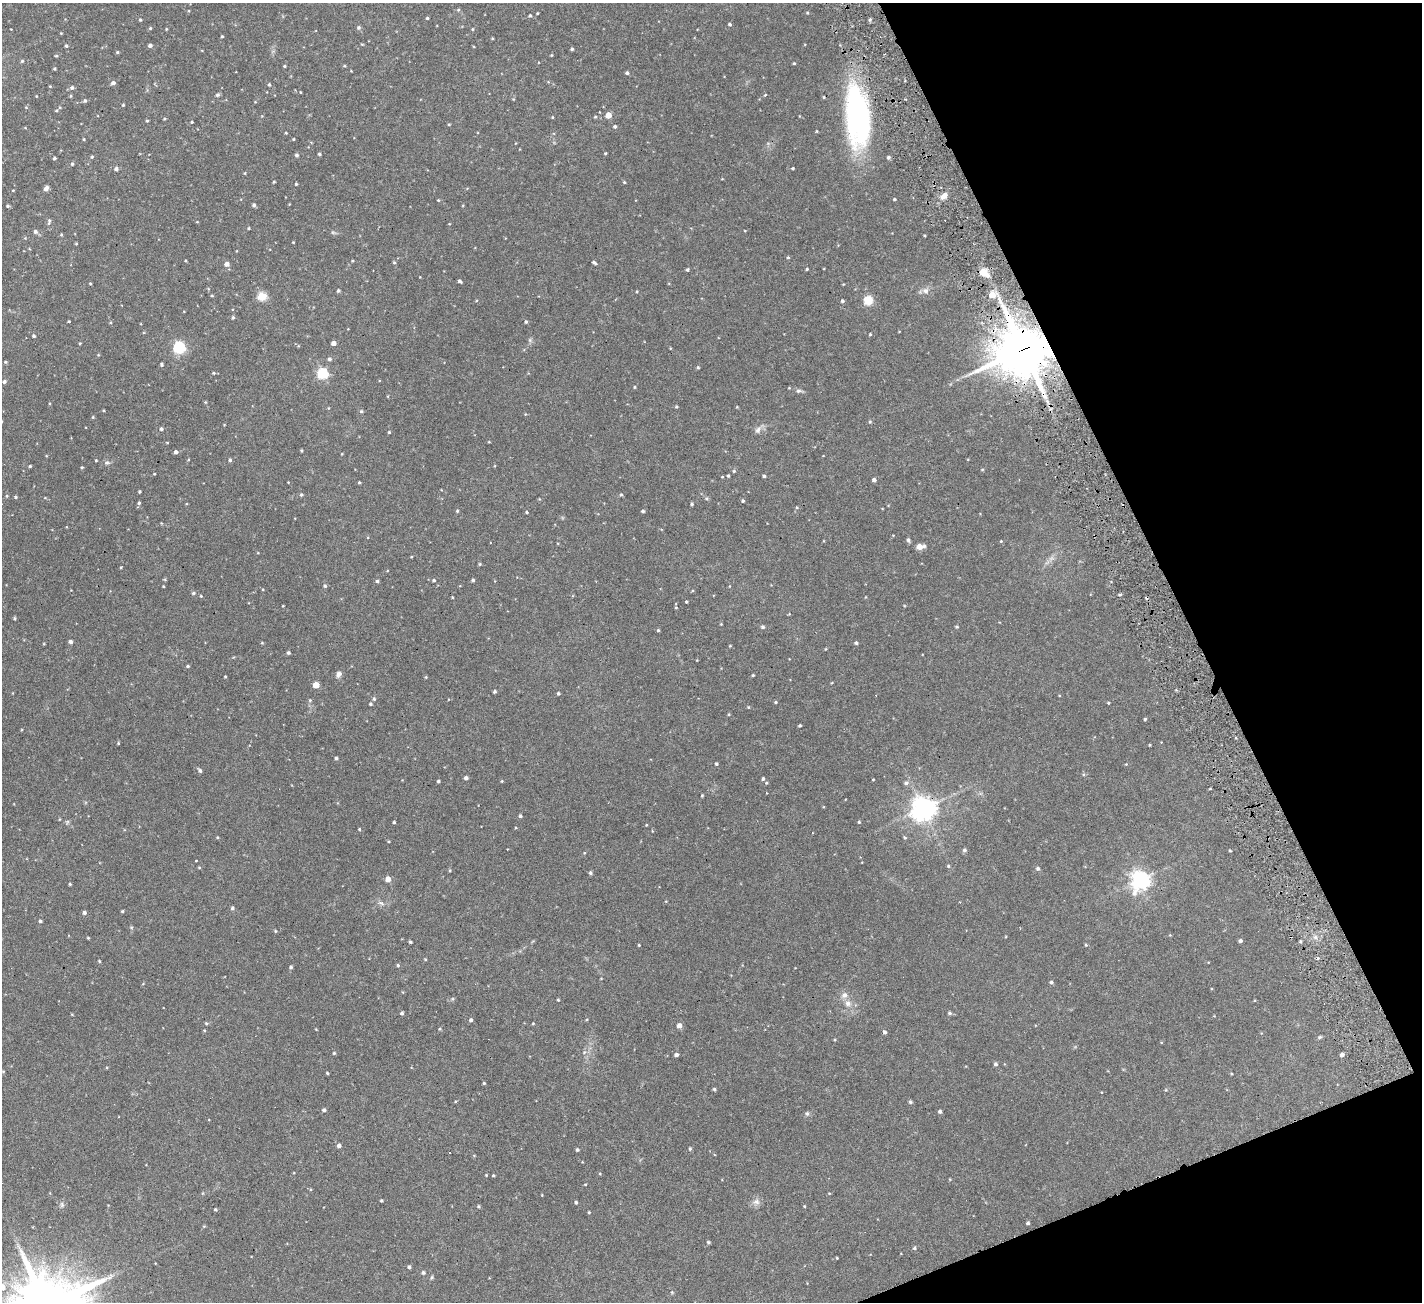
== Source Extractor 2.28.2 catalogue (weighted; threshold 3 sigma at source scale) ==
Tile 12 of 4 x 4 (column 4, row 3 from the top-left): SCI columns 4263-5682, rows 1589-2888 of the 5682 x 5642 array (HDU 1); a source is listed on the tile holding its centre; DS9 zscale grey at full resolution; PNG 1424 x 1304 px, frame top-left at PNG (2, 3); no overlay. Shown black and unused: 20% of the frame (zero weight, under 3 of 6 exposures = <1% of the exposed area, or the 3 px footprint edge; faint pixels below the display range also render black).
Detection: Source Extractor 2.28.2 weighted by HDU 2 'WHT'; one run over the whole footprint, this tile lists its part. Background 0.0983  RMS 0.0076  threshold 0.031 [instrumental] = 3 sigma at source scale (4.09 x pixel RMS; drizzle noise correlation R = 1.36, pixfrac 0.8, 0.05/0.05 arcsec/px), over >= 5 px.
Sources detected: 276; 2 cosmic-ray / hot-pixel residue — not listed; the other 274 listed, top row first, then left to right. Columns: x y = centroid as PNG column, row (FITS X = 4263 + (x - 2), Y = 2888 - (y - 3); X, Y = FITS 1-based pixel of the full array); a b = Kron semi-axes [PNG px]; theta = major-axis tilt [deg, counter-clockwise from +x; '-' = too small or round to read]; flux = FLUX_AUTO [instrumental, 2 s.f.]
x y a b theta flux
458 10 5 4 - 0.59
537 13 3 2 - 0.45
530 16 4 3 - 0.76
427 18 3 3 - 0.65
140 20 4 3 - 0.63
730 24 4 3 - 0.84
359 27 6 6 - 0.97
150 28 4 3 - 0.59
166 29 4 3 - 0.43
472 29 4 3 - 0.48
61 33 3 3 - 0.39
222 36 3 3 - 0.63
150 45 4 3 - 1.8
66 46 3 3 - 0.85
572 49 4 3 - 0.82
117 52 4 3 - 0.66
551 55 5 3 - 0.45
56 56 5 3 - 0.51
22 61 4 4 - 0.65
794 63 3 3 - 0.51
284 66 4 3 - 0.52
344 66 4 3 - 0.47
54 69 3 3 - 0.65
627 73 4 4 - 1
113 83 5 4 - 1.5
269 84 4 3 - 0.79
72 88 5 5 - 1.2
218 95 5 4 - 0.95
765 95 4 3 - 0.43
70 96 5 3 - 0.53
85 101 4 4 - 0.96
123 105 4 3 - 0.53
56 111 4 3 - 0.53
608 115 4 4 - 7.8
858 115 61 22 -84 110
595 117 4 4 - 0.53
164 119 4 3 - 0.49
147 121 3 3 - 0.62
191 122 3 3 - 0.48
449 125 4 3 - 0.51
615 126 4 4 - 0.9
286 133 3 3 - 0.45
83 139 4 3 - 0.49
293 139 3 3 - 0.47
605 153 4 3 - 0.47
319 154 4 3 - 0.92
297 155 4 4 - 1.1
92 157 4 3 - 0.63
888 157 4 4 - 0.98
54 158 3 3 - 0.88
72 164 4 4 - 0.69
793 168 3 3 - 0.58
116 169 4 4 - 1.5
245 173 4 3 - 0.45
274 182 3 2 - 0.52
624 182 4 3 - 0.55
296 184 3 3 - 0.67
46 188 6 4 59 2.4
13 190 4 3 - 0.43
944 196 7 6 - 3.5
894 199 3 3 - 0.53
438 200 4 3 - 0.46
254 205 4 4 - 0.95
8 206 5 4 - 0.76
49 221 9 4 73 1.1
248 228 3 3 - 0.54
35 232 5 5 - 1.4
61 235 5 3 - 0.53
25 238 4 4 - 0.44
293 242 2 2 - 0.4
76 243 4 3 - 0.44
788 257 4 4 - 0.63
352 261 3 3 - 0.48
594 262 5 3 - 1
394 263 5 3 - 0.52
227 264 5 4 - 2.9
807 269 3 3 - 0.62
687 270 4 4 - 0.75
983 272 6 4 -34 18
459 281 4 3 - 0.99
90 284 4 2 - 0.47
338 291 4 3 - 0.88
925 291 7 7 - 2.2
637 292 4 3 - 0.45
992 295 5 5 - 10
212 296 3 3 - 0.61
262 296 5 5 - 29
842 301 4 4 - 0.92
868 301 5 5 - 27
233 318 4 4 - 0.78
69 321 3 2 - 0.51
526 322 4 3 - 0.83
870 334 3 3 - 0.57
34 336 4 3 - 0.85
80 343 4 2 - 0.42
333 343 4 4 - 2.7
179 348 5 5 - 70
1023 349 15 14 - 2900
329 359 5 5 - 1.1
5 362 4 4 - 0.66
162 365 3 3 - 0.89
698 367 4 3 - 0.67
213 373 4 4 - 0.66
322 374 5 5 - 51
4 381 4 4 - 1.3
635 387 3 3 - 0.51
798 391 7 5 1 1.2
676 407 4 3 - 0.59
361 411 5 4 - 0.78
93 417 4 4 - 0.51
870 422 5 4 - 0.64
161 429 4 4 - 1.1
758 430 10 7 62 2.1
389 432 3 3 - 0.52
489 442 4 2 - 0.41
301 451 3 2 - 0.56
176 452 4 4 - 1.5
342 454 4 3 - 0.38
96 460 3 3 - 0.57
230 460 4 4 - 0.79
107 463 7 6 - 1.3
30 466 3 3 - 0.67
82 467 4 3 - 0.6
734 471 5 4 - 0.66
154 474 4 3 - 0.39
728 476 3 3 - 0.73
764 476 3 3 - 0.75
874 480 4 3 - 1.6
359 482 3 3 - 0.54
140 491 3 3 - 0.63
301 494 4 4 - 0.69
621 494 5 3 - 0.62
7 496 5 3 - 0.6
15 497 4 4 - 0.69
743 501 4 4 - 0.74
139 503 4 4 - 0.83
692 504 4 3 - 0.82
457 511 4 4 - 0.55
643 511 4 3 - 1
527 512 3 3 - 0.56
908 540 6 5 - 0.92
1001 541 4 3 - 0.48
920 547 6 4 9 6.7
411 557 3 2 - 0.43
480 564 4 4 - 0.57
434 580 4 4 - 0.79
473 580 4 3 - 0.87
377 581 4 4 - 1
163 586 3 2 - 0.42
325 586 4 4 - 0.86
193 593 5 4 - 0.78
1120 594 3 3 - 0.84
452 597 3 3 - 0.43
686 602 3 2 - 0.52
283 606 2 2 - 0.31
15 618 4 4 - 0.68
763 627 5 4 - 0.99
957 627 5 3 - 0.55
658 630 4 4 - 0.72
70 641 4 4 - 1.4
856 643 4 3 - 0.93
730 646 3 3 - 0.46
288 653 4 4 - 0.87
188 666 4 3 - 0.81
339 674 9 6 62 1.9
753 675 3 3 - 0.56
225 676 4 2 - 0.42
426 677 5 3 - 0.47
316 685 4 4 - 8.4
494 691 3 3 - 0.94
558 693 3 3 - 0.83
374 699 5 5 - 0.78
310 700 5 4 - 0.6
775 702 4 3 - 0.59
1108 703 3 3 - 0.49
370 704 4 3 - 0.81
748 707 4 3 - 0.44
729 714 3 3 - 0.53
1145 719 3 3 - 0.67
800 725 3 3 - 0.68
118 743 4 3 - 0.47
1150 745 4 3 - 0.44
336 758 4 3 - 0.85
716 764 4 3 - 0.79
200 770 5 4 - 1.2
466 778 4 4 - 1.5
763 779 4 4 - 1
873 779 3 2 - 0.39
438 781 3 3 - 0.84
502 781 4 3 - 0.43
906 783 5 5 - 1.2
702 795 3 3 - 0.5
923 808 7 7 - 540
520 816 4 4 - 0.93
394 822 3 3 - 0.69
859 822 4 4 - 0.64
646 825 4 2 - 0.35
359 829 4 3 - 0.59
217 837 4 3 - 0.5
905 838 5 3 - 0.52
964 850 5 5 - 1.2
1230 850 3 3 - 0.61
196 861 3 2 - 0.31
948 866 4 4 - 0.57
199 867 5 3 - 0.49
1038 868 5 5 - 1.1
590 873 5 4 - 0.91
388 879 4 4 - 6.1
1140 880 7 6 - 290
70 884 3 3 - 0.53
381 903 7 4 -18 1.1
232 908 5 4 - 0.91
122 911 3 3 - 0.59
84 913 4 4 - 1.2
40 921 3 3 - 0.99
275 931 4 4 - 0.52
88 938 3 2 - 0.49
1240 941 4 4 - 1.1
410 942 3 3 - 0.67
639 945 3 2 - 0.5
1086 945 4 3 - 0.56
425 959 4 3 - 0.44
99 961 3 3 - 0.6
398 965 5 4 - 0.7
291 967 4 3 - 0.9
1051 982 4 4 - 0.99
845 995 8 7 - 2.5
558 1000 3 3 - 0.6
848 1003 8 7 - 2.5
402 1013 4 3 - 0.97
950 1013 5 4 - 0.86
471 1020 4 4 - 1
206 1023 4 4 - 0.68
533 1023 4 3 - 0.43
679 1026 4 4 - 3.7
440 1029 5 3 - 0.54
884 1032 4 4 - 1.3
1320 1037 5 4 - 0.7
834 1040 4 3 - 0.47
334 1053 4 4 - 0.64
676 1055 4 3 - 1.3
1342 1055 4 4 - 1.6
996 1064 4 4 - 1.2
3 1071 4 3 - 0.42
327 1073 3 3 - 0.57
484 1083 4 3 - 0.56
714 1089 4 4 - 0.8
910 1102 5 4 - 0.82
324 1110 4 4 - 1
940 1111 4 4 - 1.3
807 1113 6 5 - 0.91
339 1146 4 4 - 1.6
690 1149 4 3 - 0.74
577 1150 4 4 - 0.92
600 1174 4 3 - 0.46
486 1175 3 3 - 0.45
493 1176 3 3 - 0.6
585 1184 4 2 - 0.41
381 1200 3 3 - 0.65
576 1202 4 3 - 0.8
756 1202 9 8 - 2.4
62 1205 7 5 -79 1.1
478 1206 4 4 - 0.65
804 1206 3 3 - 0.47
215 1209 3 3 - 0.75
589 1212 4 3 - 0.57
1028 1223 4 3 - 0.98
708 1242 4 3 - 0.8
914 1248 5 4 - 0.75
837 1258 3 2 - 0.41
409 1267 4 4 - 1.1
423 1273 4 4 - 1.1
432 1277 6 3 71 0.64
2 1287 6 6 - 4.8
Overlapping masked pixels (flux is a lower limit): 2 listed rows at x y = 858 115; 1023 349
Isophote crosses this tile's border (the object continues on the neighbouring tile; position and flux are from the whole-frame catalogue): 1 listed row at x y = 2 1287